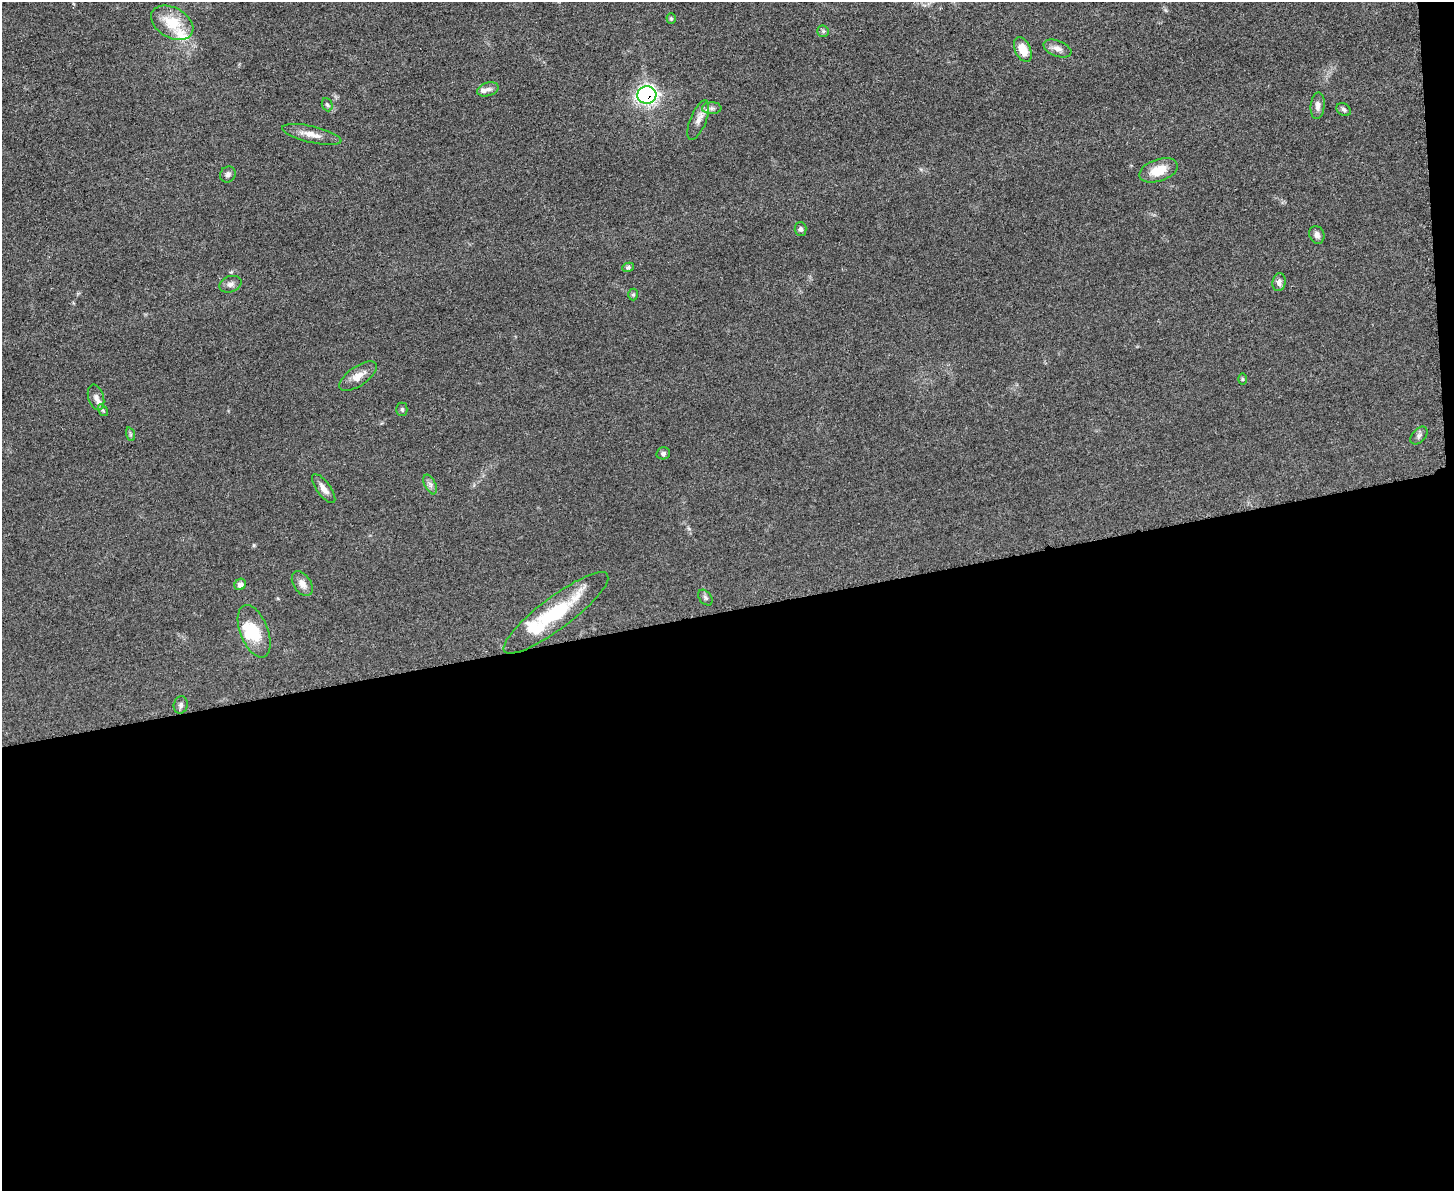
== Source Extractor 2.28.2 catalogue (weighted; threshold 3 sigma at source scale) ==
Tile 12 of 3 x 4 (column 3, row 4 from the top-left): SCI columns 3044-4495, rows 6-1194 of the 4750 x 4766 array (HDU 1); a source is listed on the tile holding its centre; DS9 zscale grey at full resolution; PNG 1456 x 1193 px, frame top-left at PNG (2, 2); each listed source drawn as its Kron ellipse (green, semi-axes under 4 px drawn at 4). Shown black and unused: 49% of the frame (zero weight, under 3 of 5 exposures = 1% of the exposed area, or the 3 px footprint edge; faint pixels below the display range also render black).
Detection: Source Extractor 2.28.2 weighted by HDU 2 'WHT'; one run over the whole footprint, this tile lists its part. Background 0.0467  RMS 0.0056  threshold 0.025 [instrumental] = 3 sigma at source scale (4.5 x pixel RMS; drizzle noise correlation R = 1.50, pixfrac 1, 0.05/0.05 arcsec/px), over >= 5 px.
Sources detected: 43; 1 inside a brighter object's white glare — neither listed nor drawn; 5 inside a brighter listed object's ellipse — not listed separately; the other 37 listed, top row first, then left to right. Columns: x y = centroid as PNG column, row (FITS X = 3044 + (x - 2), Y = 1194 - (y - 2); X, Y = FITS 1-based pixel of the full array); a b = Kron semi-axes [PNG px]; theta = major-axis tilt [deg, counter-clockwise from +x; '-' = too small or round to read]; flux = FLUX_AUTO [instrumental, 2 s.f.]
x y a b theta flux
671 19 5 4 - 0.69
172 23 23 15 -30 16
823 31 6 5 - 0.98
1057 48 15 7 -20 3.3
1023 50 13 7 -65 7.8
488 89 11 6 17 2.3
647 95 9 9 - 180
327 105 7 5 -67 1
1318 106 13 7 85 2.7
712 108 9 6 3 1.9
1344 109 8 5 -33 1.3
698 120 21 8 68 4.4
312 134 30 8 -13 6.2
1158 170 20 11 18 11
228 174 8 7 - 1.8
801 229 7 6 - 1.4
1317 235 9 7 -68 2.3
628 267 6 4 11 1.2
1279 282 9 6 80 2.4
230 284 11 8 18 2.5
633 294 6 5 - 0.81
358 376 22 9 35 6
1242 379 6 4 -89 0.64
96 397 13 7 -74 3.1
402 409 7 5 -90 0.99
103 410 6 4 -55 0.81
130 434 7 4 -72 0.95
1419 436 10 6 48 1.7
663 453 7 6 - 1.3
430 484 10 5 -64 2
324 489 17 7 -54 3.7
240 584 6 5 - 2.9
302 584 14 8 -56 3.9
705 598 9 6 -51 1.3
556 613 64 16 37 38
254 631 28 14 -68 16
181 705 9 7 77 1.7
Overlapping masked pixels (flux is a lower limit): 1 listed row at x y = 647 95